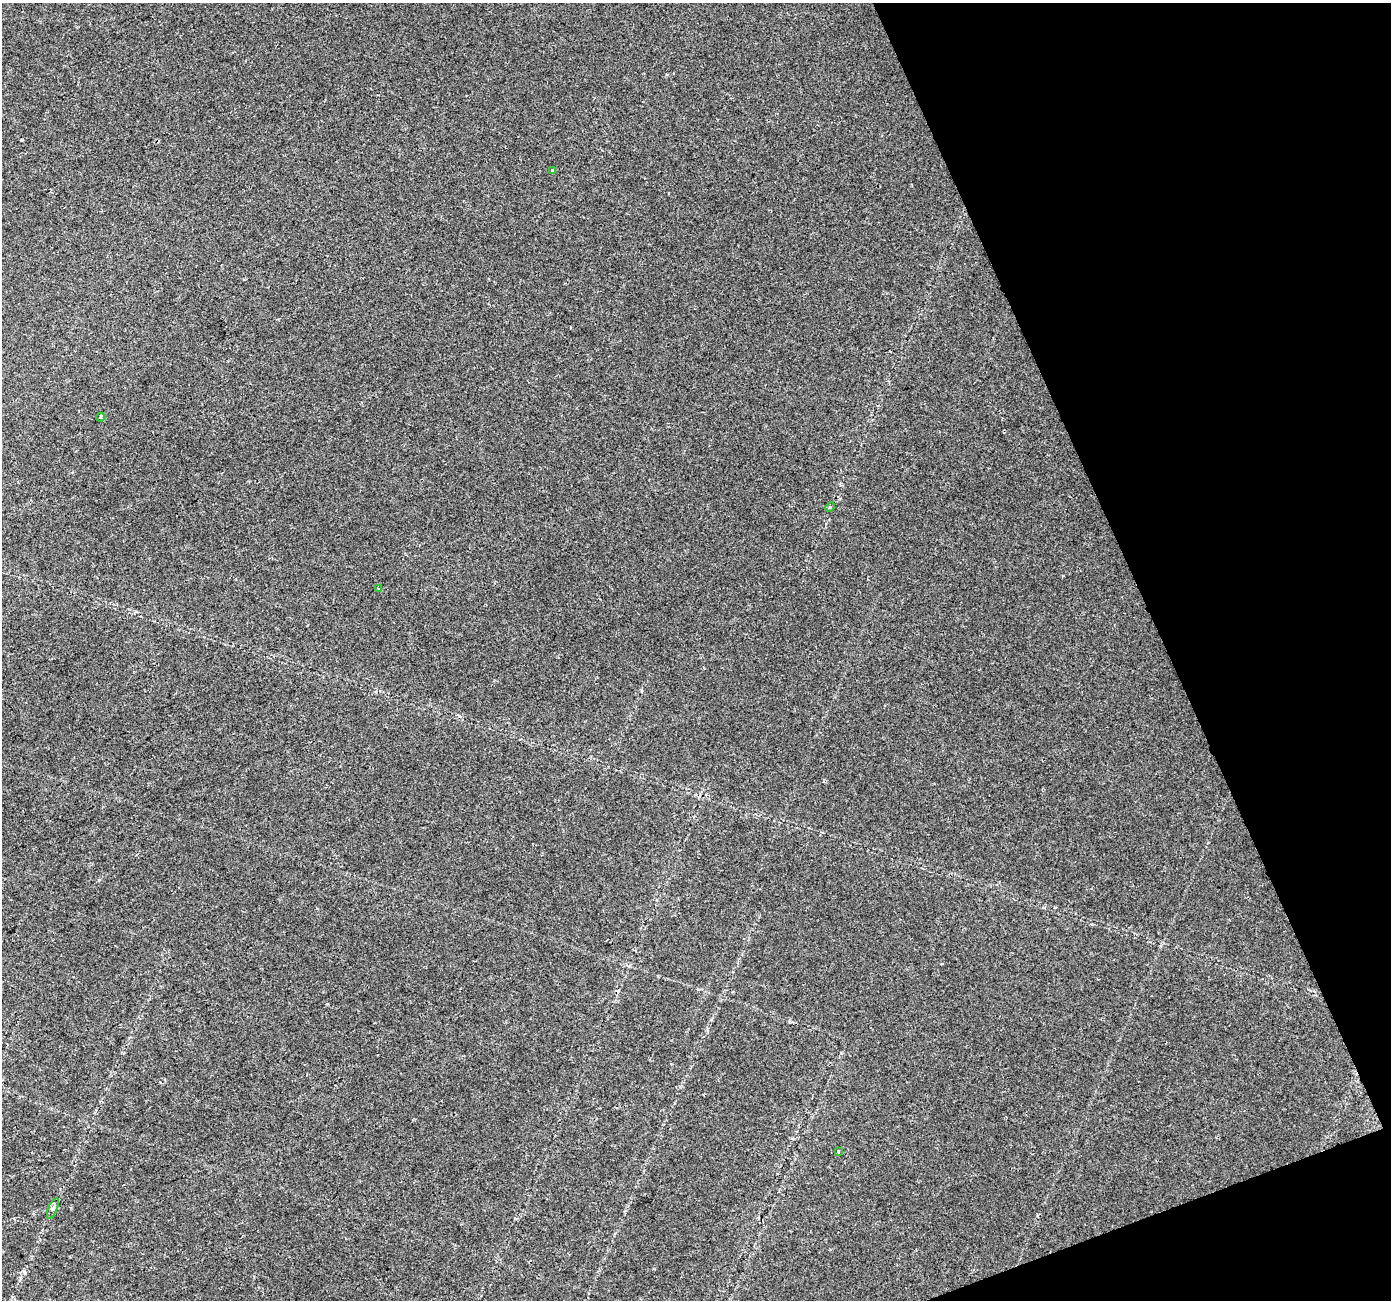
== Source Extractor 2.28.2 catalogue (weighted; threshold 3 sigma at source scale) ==
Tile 12 of 4 x 4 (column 4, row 3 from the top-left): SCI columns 4169-5557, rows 1377-2674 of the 5558 x 5405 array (HDU 1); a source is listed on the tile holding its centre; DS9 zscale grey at full resolution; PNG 1393 x 1302 px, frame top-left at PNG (2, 3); each listed source drawn as its Kron ellipse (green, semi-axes under 4 px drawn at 4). Shown black and unused: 19% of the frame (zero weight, under 2 of 3 exposures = <1% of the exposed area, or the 3 px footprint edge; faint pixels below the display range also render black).
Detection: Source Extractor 2.28.2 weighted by HDU 2 'WHT'; one run over the whole footprint, this tile lists its part. Background 0.0289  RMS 0.0048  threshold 0.0215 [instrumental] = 3 sigma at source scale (4.5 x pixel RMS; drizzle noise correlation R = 1.50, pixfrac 1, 0.0396/0.0396 arcsec/px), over >= 5 px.
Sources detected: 8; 2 cosmic-ray / hot-pixel residue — neither listed nor drawn; the other 6 listed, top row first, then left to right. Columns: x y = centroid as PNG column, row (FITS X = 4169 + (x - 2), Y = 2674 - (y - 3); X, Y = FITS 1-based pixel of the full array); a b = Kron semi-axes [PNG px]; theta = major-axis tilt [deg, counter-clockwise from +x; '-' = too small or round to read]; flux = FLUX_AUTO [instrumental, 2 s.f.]
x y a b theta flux
553 170 3 3 - 1.3
100 417 4 4 - 0.72
830 507 5 3 - 0.56
379 589 4 3 - 0.8
838 1152 4 3 - 0.47
53 1208 11 4 66 1.2